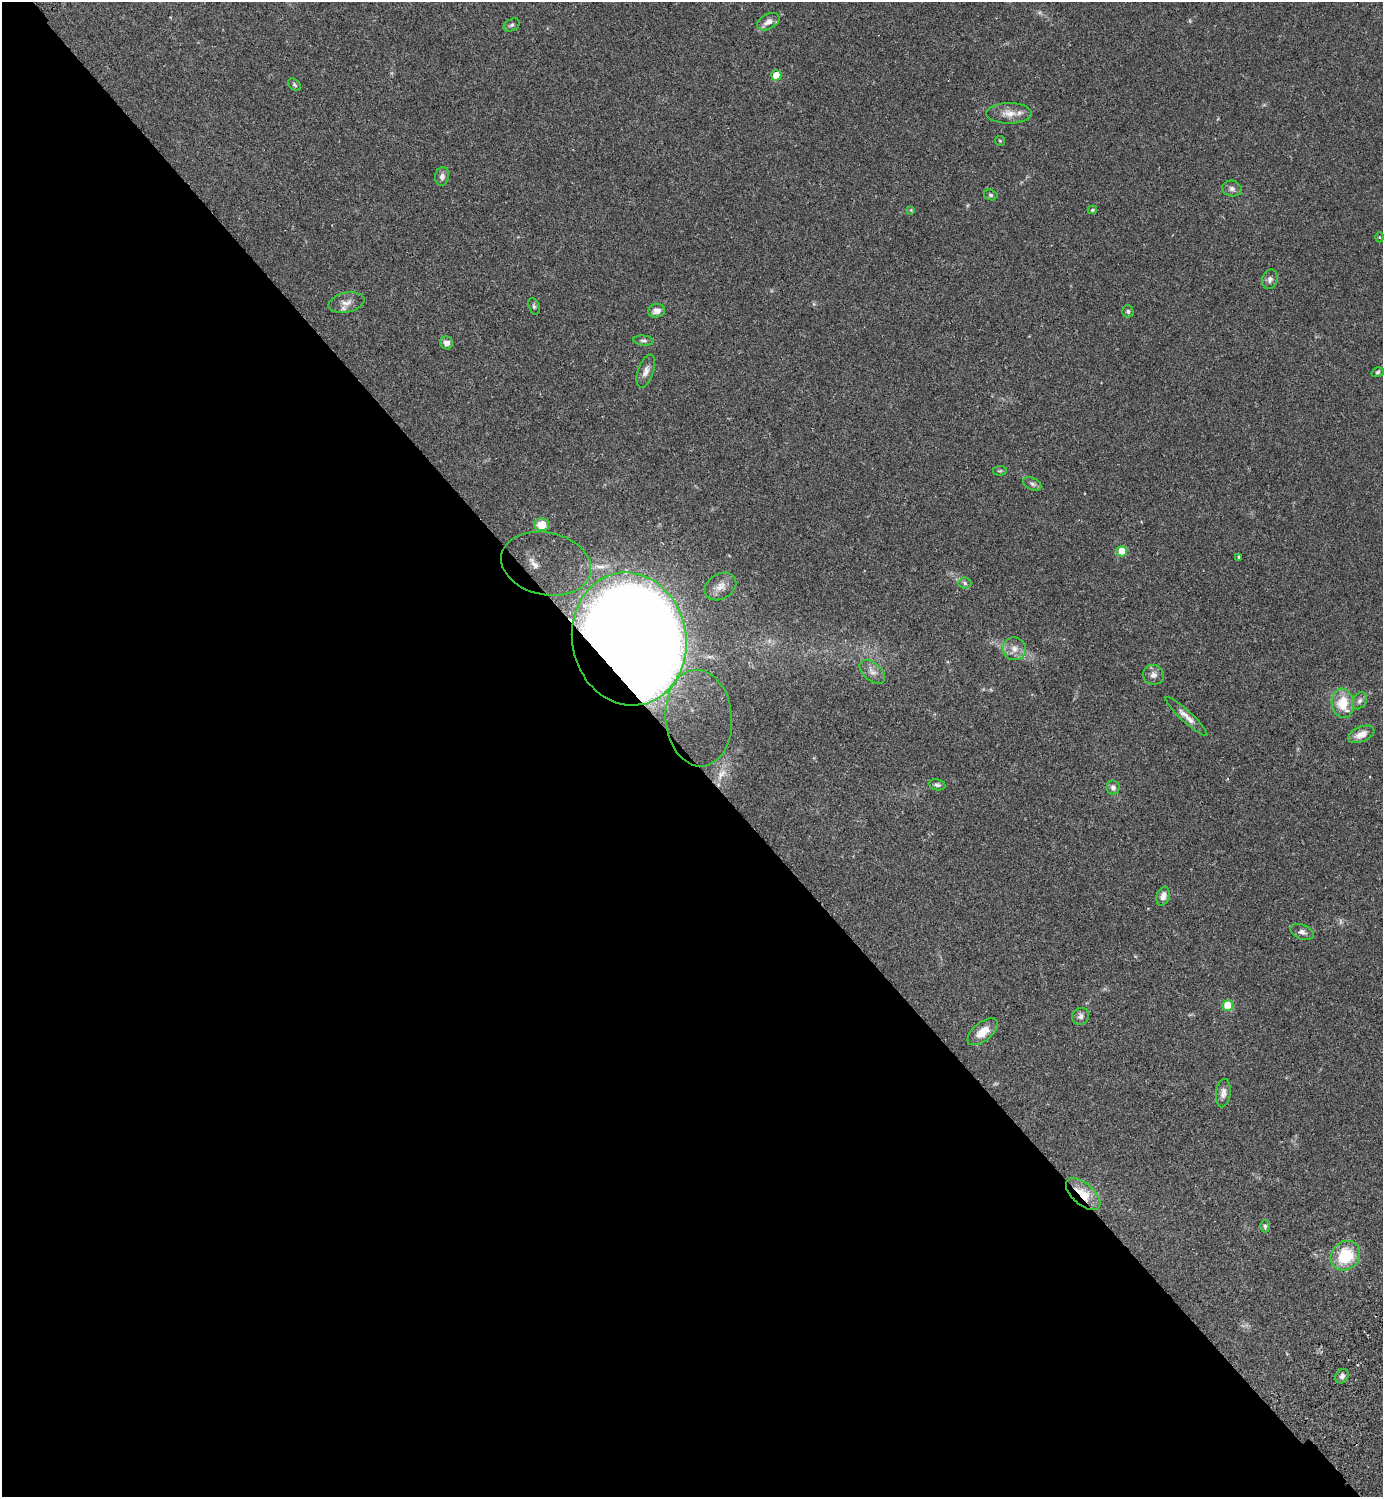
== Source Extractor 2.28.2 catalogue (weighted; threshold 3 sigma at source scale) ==
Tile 9 of 4 x 4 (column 1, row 3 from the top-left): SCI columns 345-1725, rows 1540-3034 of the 6072 x 6072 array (HDU 1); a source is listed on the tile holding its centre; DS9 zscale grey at full resolution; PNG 1385 x 1499 px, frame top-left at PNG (2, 2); each listed source drawn as its Kron ellipse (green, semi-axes under 4 px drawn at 4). Shown black and unused: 50% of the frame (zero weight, under 2 of 3 exposures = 3% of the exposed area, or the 3 px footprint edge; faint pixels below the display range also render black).
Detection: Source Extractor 2.28.2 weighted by HDU 2 'WHT'; one run over the whole footprint, this tile lists its part. Background 0.0707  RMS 0.0052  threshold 0.0235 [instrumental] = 3 sigma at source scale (4.5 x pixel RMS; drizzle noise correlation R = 1.50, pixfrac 1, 0.05/0.05 arcsec/px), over >= 5 px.
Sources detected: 52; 2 too faint to see at this stretch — neither listed nor drawn; the other 50 listed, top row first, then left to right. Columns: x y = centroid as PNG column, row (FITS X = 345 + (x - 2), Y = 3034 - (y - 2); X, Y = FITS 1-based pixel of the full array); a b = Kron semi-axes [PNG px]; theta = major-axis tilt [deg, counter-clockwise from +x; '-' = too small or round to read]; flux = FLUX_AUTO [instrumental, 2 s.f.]
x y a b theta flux
768 22 12 7 27 3.6
512 25 8 6 27 1.2
776 75 5 5 - 9.4
294 85 7 5 -42 0.84
1009 113 23 10 0 5.8
1000 141 5 5 - 0.56
442 176 9 7 78 1.9
1232 189 10 8 -14 1.8
991 195 7 5 -16 0.92
911 210 4 4 - 0.43
1092 210 4 3 - 0.68
1379 237 5 3 - 0.47
1270 279 10 7 73 1.8
346 303 18 10 12 4
534 306 9 5 -72 1.1
657 311 8 6 12 3.2
1128 311 6 6 - 1
643 341 10 5 -6 1.2
446 343 6 6 - 2.6
646 371 17 7 71 3.2
1378 372 6 4 19 0.84
1000 471 7 5 7 0.8
1032 484 9 6 -26 1.4
542 525 7 6 - 6.4
1122 551 5 5 - 14
1239 557 3 3 - 0.72
546 564 45 31 -12 86
965 583 6 5 - 1.2
720 586 17 12 31 4.5
629 639 67 57 -78 2900
1014 649 12 11 - 4.1
872 672 15 8 -41 3.3
1153 675 10 10 - 2.6
1360 701 9 6 57 1.8
1343 703 15 11 -81 13
1186 716 28 5 -43 3.9
699 718 48 33 -86 86
1361 734 14 7 22 5.1
937 785 8 5 -11 1.2
1113 788 7 6 - 2.1
1163 896 9 6 71 3.1
1302 932 12 7 -22 2.2
1228 1005 5 5 - 18
1081 1016 9 8 - 2
983 1032 18 9 39 7.2
1223 1093 14 7 83 2.8
1083 1194 21 10 -41 11
1265 1226 6 5 - 0.95
1345 1256 16 13 46 21
1342 1376 7 6 - 1.5
Overlapping masked pixels (flux is a lower limit): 4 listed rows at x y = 546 564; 629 639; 699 718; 1083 1194